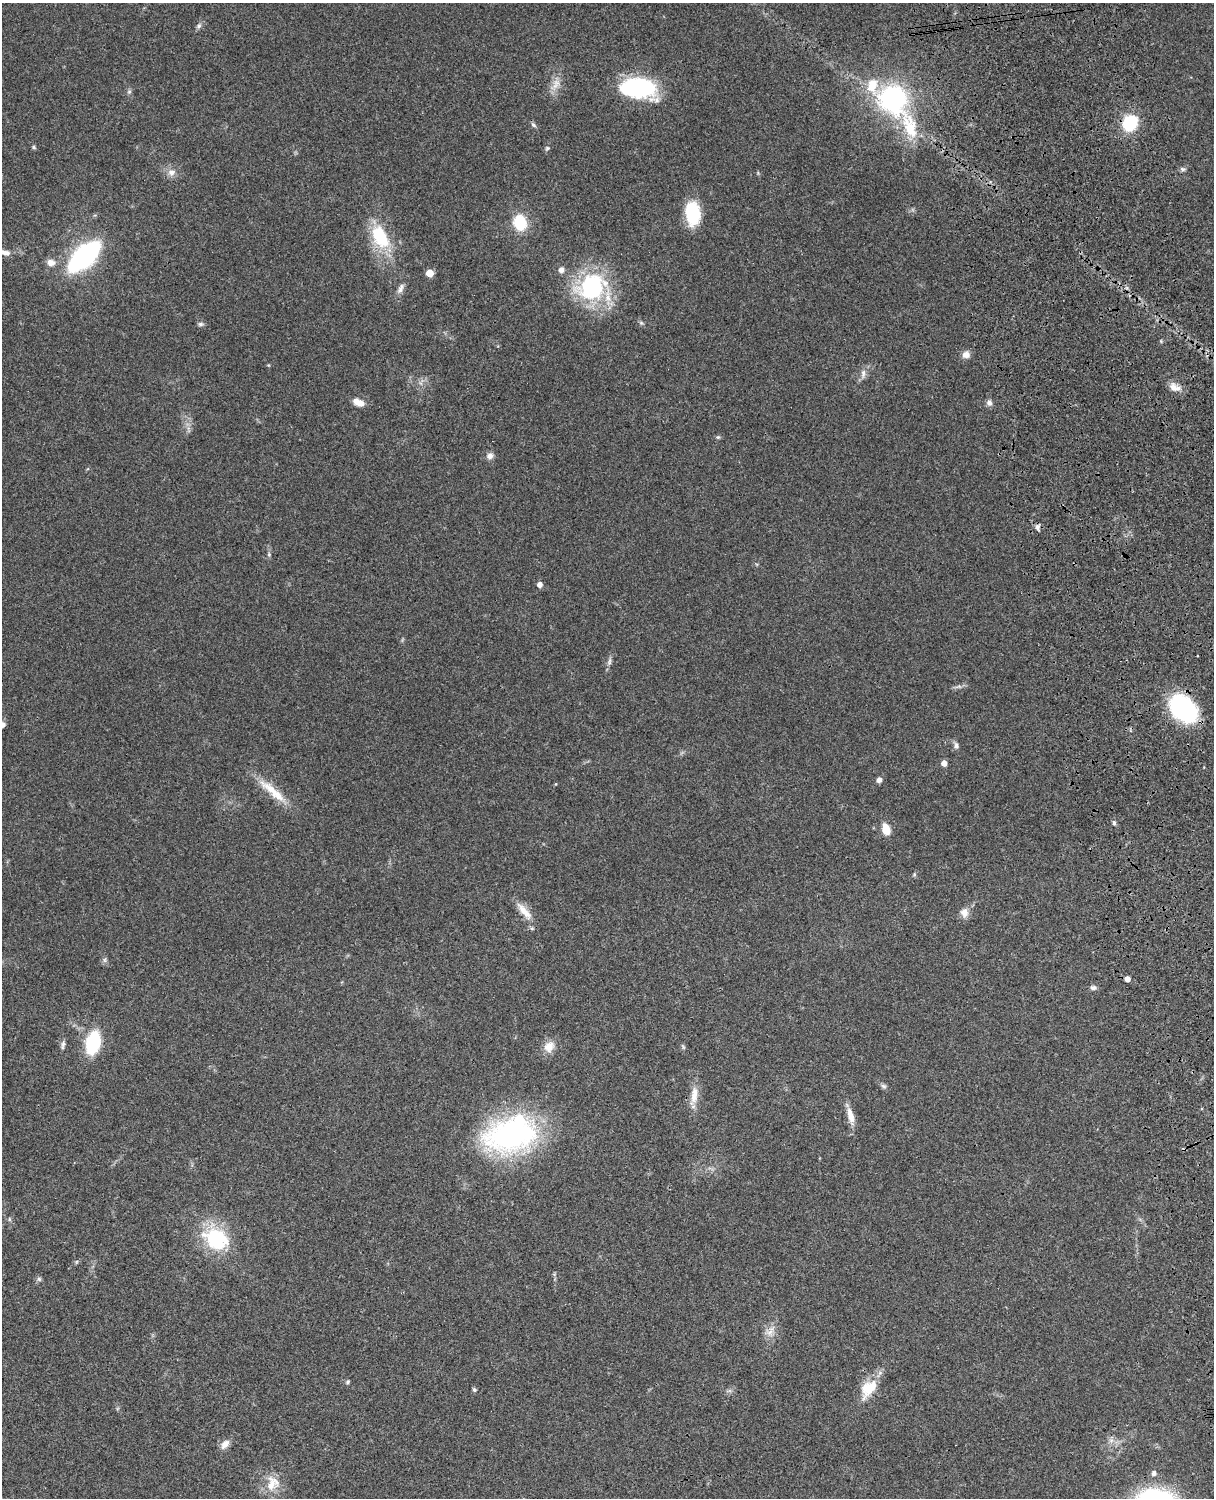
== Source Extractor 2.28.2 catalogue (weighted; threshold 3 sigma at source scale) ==
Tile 6 of 4 x 3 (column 2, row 2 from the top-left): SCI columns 1334-2545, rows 1773-3268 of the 5088 x 4927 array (HDU 1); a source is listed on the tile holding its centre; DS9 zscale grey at full resolution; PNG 1216 x 1500 px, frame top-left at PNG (2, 3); no overlay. Shown black and unused: <1% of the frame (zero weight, under 3 of 4 exposures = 6% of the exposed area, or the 3 px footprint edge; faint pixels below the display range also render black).
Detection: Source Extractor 2.28.2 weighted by HDU 2 'WHT'; one run over the whole footprint, this tile lists its part. Background 0.0962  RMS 0.0063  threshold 0.0282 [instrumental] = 3 sigma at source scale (4.5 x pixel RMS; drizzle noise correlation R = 1.50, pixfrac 1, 0.05/0.05 arcsec/px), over >= 5 px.
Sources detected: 73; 1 inside a brighter object's white glare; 2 cosmic-ray / hot-pixel residue — not listed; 3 inside a brighter listed object's ellipse — not listed separately; the other 67 listed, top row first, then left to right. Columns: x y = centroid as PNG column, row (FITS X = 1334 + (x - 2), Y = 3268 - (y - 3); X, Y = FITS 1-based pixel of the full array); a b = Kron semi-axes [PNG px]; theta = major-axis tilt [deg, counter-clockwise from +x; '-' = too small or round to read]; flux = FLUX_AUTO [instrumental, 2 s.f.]
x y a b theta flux
199 26 7 5 46 1.5
556 84 18 9 70 6.4
639 88 30 16 -6 87
129 92 6 6 - 1.2
893 99 31 29 -50 94
1130 123 16 13 57 28
533 125 9 5 -37 1.4
910 127 42 18 -70 25
34 147 6 4 -24 0.96
547 148 7 5 35 1.2
1183 169 7 5 -20 1.3
171 172 11 10 - 4.3
693 213 25 16 -87 28
520 222 10 8 -75 37
380 236 34 21 -75 30
5 253 14 7 -16 3.8
84 256 21 11 43 180
51 262 10 8 -13 4.5
561 270 7 7 - 2.9
430 273 5 5 - 13
591 287 35 30 31 68
400 288 15 7 64 3.2
200 324 7 5 1 1.5
966 354 10 9 - 4
863 374 14 6 83 3.1
1175 387 15 9 -18 5.3
360 403 10 8 -25 4.5
989 403 8 7 - 2.5
718 437 6 5 - 0.92
490 456 9 8 - 2.9
1037 527 9 7 -67 2.3
269 554 6 5 - 1.1
540 585 5 5 - 3.6
609 661 12 5 80 2.2
1184 709 29 19 -44 81
2 725 10 7 39 2.7
956 745 9 6 -80 2.1
944 763 5 5 - 4.8
879 780 6 5 - 2.9
273 791 49 10 -41 16
1114 823 6 5 - 1.2
886 829 12 8 -73 8.3
914 874 5 5 - 0.85
524 911 30 9 -50 8.6
964 913 12 10 -77 4.8
105 960 6 6 - 1.4
1127 979 4 4 - 4.2
1093 988 8 6 -3 2
93 1043 15 9 76 58
63 1044 10 5 72 1.9
549 1047 15 13 56 7.3
683 1047 9 3 -57 0.95
884 1086 8 6 -39 1.6
694 1095 26 9 82 8.5
851 1116 24 8 -75 6.9
511 1134 64 41 16 130
9 1219 6 4 -90 0.87
216 1239 30 23 -35 43
76 1262 6 4 71 0.75
39 1279 6 6 - 1.3
770 1331 18 10 48 5.7
348 1382 6 5 - 0.99
869 1388 26 15 52 16
474 1390 5 4 - 1.2
225 1444 13 9 50 4.4
1154 1473 5 5 - 2.3
273 1483 23 19 73 12
Isophote crosses this tile's border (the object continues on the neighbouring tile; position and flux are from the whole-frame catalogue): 2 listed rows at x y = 5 253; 2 725